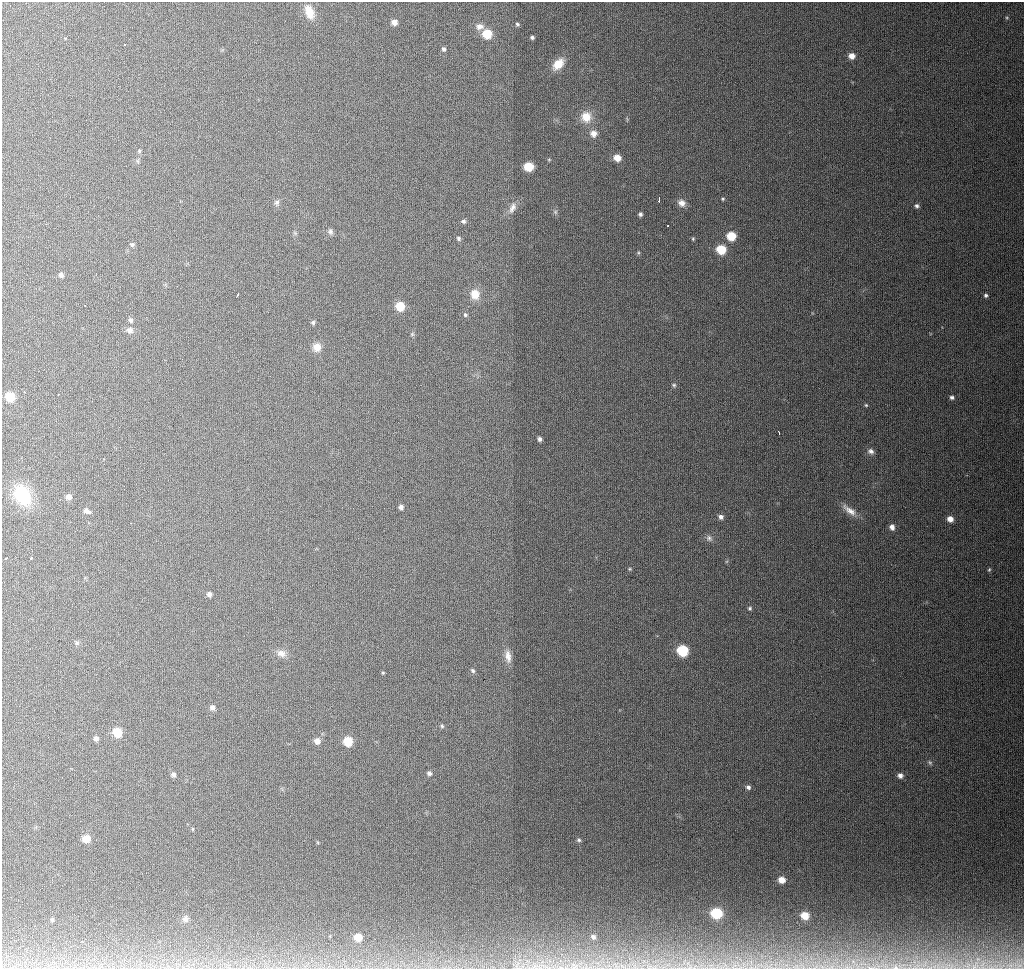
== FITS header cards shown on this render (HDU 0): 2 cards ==
NAXIS1  =                 1022
NAXIS2  =                  967

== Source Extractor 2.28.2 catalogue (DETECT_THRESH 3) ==
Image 1022 x 967 px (HDU 0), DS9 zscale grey, 1 PNG px = 1 image px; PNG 1026 x 971 px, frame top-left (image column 1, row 967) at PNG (2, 2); no overlay
Background 1260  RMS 12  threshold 35.7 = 3 sigma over >= 5 px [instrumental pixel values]
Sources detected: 107; all 107 listed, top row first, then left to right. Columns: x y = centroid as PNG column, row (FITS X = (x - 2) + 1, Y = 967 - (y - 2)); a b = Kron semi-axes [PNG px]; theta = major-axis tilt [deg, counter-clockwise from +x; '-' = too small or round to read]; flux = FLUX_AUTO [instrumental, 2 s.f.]
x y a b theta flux
309 12 16 9 -70 13000
1007 18 5 3 - 830
394 22 6 5 - 5900
517 24 4 4 - 1300
480 26 10 8 2 4700
487 34 6 6 - 30000
532 37 4 3 - 1600
125 44 3 3 - 1500
444 49 6 5 - 1900
852 56 6 6 - 6500
558 64 15 9 47 13000
586 117 13 12 - 14000
593 134 9 8 - 5500
139 151 5 5 - 1100
617 158 6 6 - 9500
549 160 6 4 0 820
138 161 6 4 -71 1200
529 167 6 6 - 27000
723 199 4 4 - 1100
659 200 5 2 - 3000
277 202 8 7 - 2500
682 203 10 8 -31 5600
917 206 5 5 - 1900
512 208 16 8 68 5700
555 212 7 5 -47 1700
640 214 5 5 - 1900
463 221 5 5 - 1900
668 226 3 2 - 1100
330 232 8 7 - 2400
295 233 6 5 - 1200
731 236 6 6 - 26000
458 238 5 4 - 1600
693 239 5 4 - 990
132 244 6 6 - 1700
721 249 6 6 - 31000
638 253 5 3 - 970
61 275 5 4 - 2700
475 294 11 10 - 11000
237 295 5 2 - 1700
986 295 5 5 - 1600
85 305 3 2 - 850
400 306 6 6 - 27000
465 315 6 5 - 1400
131 320 6 5 - 2200
313 323 5 5 - 1700
130 330 9 8 - 3600
412 334 6 5 - 1100
317 347 10 9 - 8000
674 385 6 5 - 1400
58 394 3 2 - 990
10 397 6 6 - 33000
952 397 5 4 - 1800
866 405 4 4 - 920
779 432 3 2 - 1100
540 439 5 4 - 2600
871 451 8 6 -24 3000
22 495 19 14 -59 53000
68 497 6 6 - 4400
401 507 5 4 - 2800
849 510 22 8 -36 8000
87 511 8 5 -26 3200
721 517 5 5 - 3100
950 519 6 5 - 6900
131 523 3 2 - 1000
892 527 6 5 - 4600
709 538 10 8 -45 3000
6 558 4 3 - 2100
31 558 4 3 - 4500
630 569 4 4 - 790
989 570 6 4 62 1200
209 594 5 5 - 3300
750 608 6 5 - 1400
77 643 7 5 -83 1500
682 651 7 6 - 57000
281 653 12 9 -14 5300
508 656 18 8 -81 7700
473 671 5 4 - 1600
383 673 4 4 - 780
212 707 6 5 - 3400
442 726 5 4 - 1400
117 732 6 6 - 28000
96 738 6 5 - 3200
317 741 6 6 - 5700
348 741 6 6 - 29000
930 762 7 5 -49 1600
429 773 5 5 - 2300
173 774 6 5 - 2500
900 776 6 5 - 3400
748 787 6 5 - 2400
193 829 5 3 - 810
86 838 6 6 - 12000
579 840 5 5 - 1500
782 880 6 5 - 8500
716 913 7 6 - 50000
805 915 6 5 - 15000
185 919 7 6 - 2500
52 920 4 3 - 1200
358 937 6 5 - 14000
593 937 6 5 - 2100
853 961 7 4 -19 2600
925 964 11 3 79 2200
536 966 19 7 -1 8900
574 966 15 10 -3 8200
975 966 15 9 53 7500
690 967 7 5 33 2100
871 967 18 4 2 4900
895 967 10 9 - 4700
At the frame edge (FLAGS 8, measured only in part): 6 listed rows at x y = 536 966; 574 966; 975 966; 690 967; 871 967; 895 967